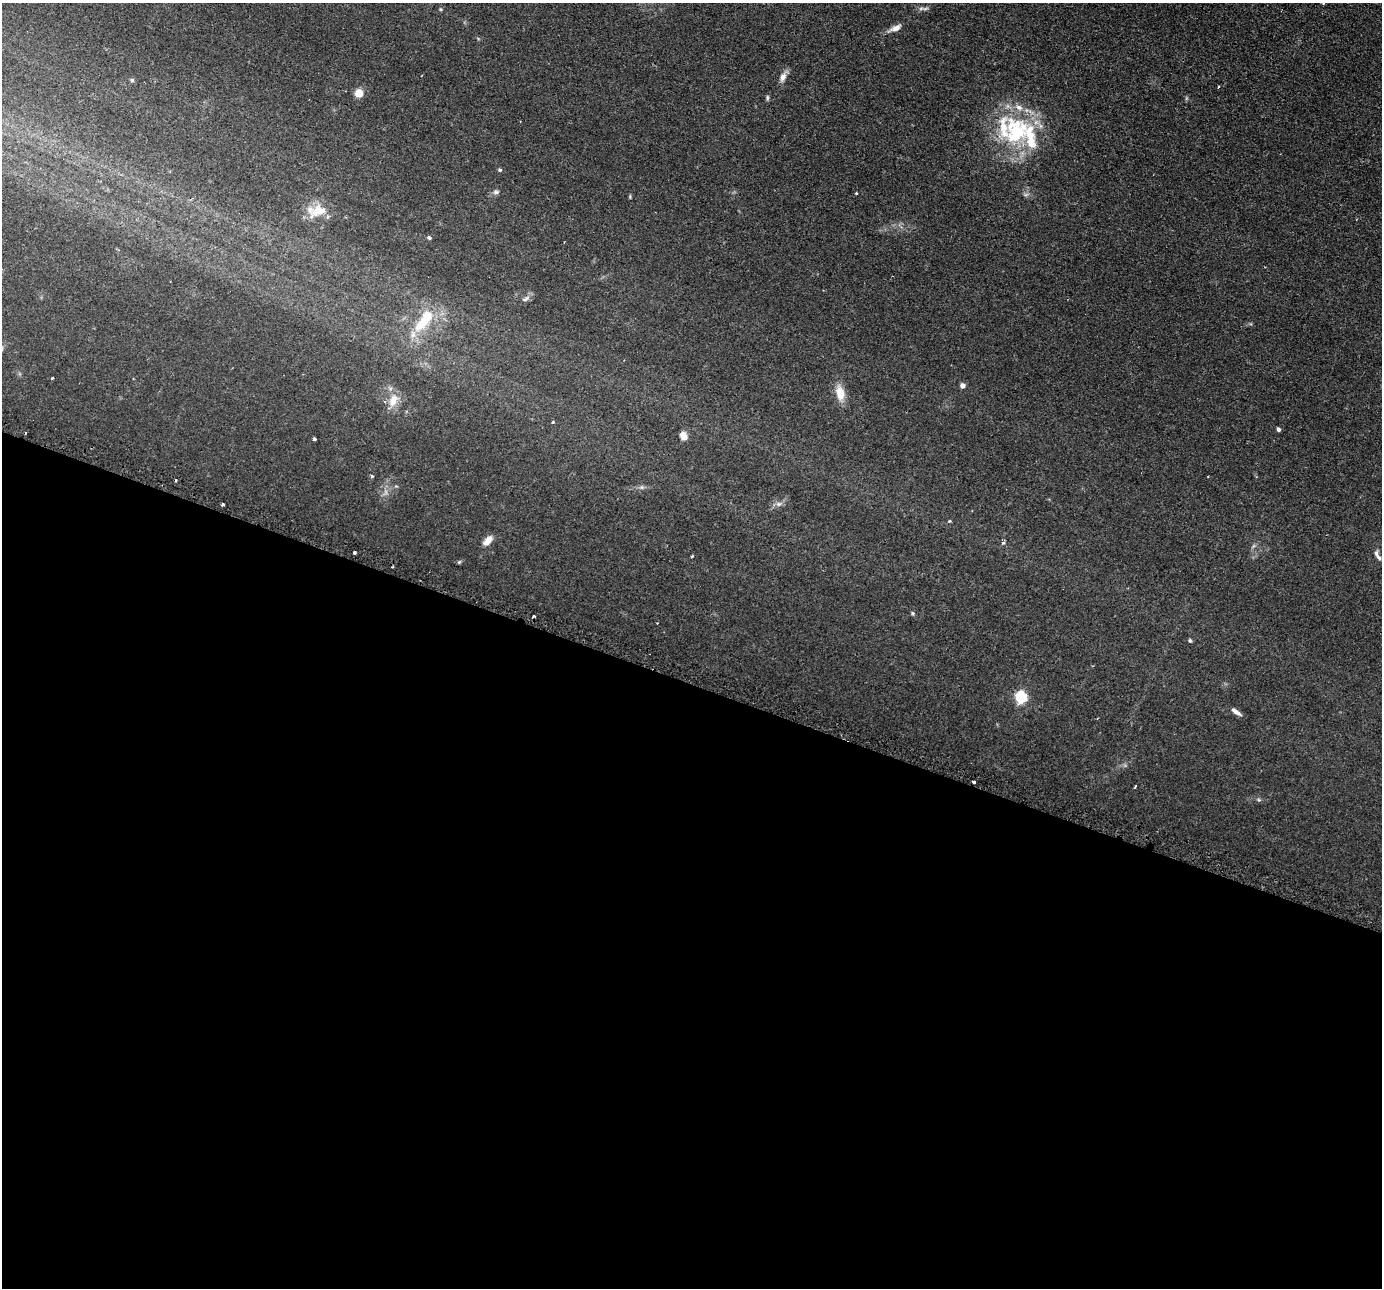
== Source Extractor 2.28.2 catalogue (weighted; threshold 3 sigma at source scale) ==
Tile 14 of 4 x 4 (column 2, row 4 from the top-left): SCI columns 1410-2789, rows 296-1581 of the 5579 x 5601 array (HDU 1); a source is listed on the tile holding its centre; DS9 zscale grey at full resolution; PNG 1384 x 1290 px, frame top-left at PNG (2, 3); no overlay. Shown black and unused: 47% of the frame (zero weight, under 2 of 3 exposures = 3% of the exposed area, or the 3 px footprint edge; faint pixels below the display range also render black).
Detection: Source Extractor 2.28.2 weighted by HDU 2 'WHT'; one run over the whole footprint, this tile lists its part. Background 0.0305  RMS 0.0054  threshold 0.0242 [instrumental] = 3 sigma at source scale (4.5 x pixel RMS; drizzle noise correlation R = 1.50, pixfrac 1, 0.05/0.05 arcsec/px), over >= 5 px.
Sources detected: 53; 1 too faint to see at this stretch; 6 cosmic-ray / hot-pixel residue — not listed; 5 inside a brighter listed object's ellipse — not listed separately; the other 41 listed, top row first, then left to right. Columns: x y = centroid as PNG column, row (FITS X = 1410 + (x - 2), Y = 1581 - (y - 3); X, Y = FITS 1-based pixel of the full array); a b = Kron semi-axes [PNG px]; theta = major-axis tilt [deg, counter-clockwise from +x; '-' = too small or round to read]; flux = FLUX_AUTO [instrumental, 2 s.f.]
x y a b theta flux
921 8 10 4 6 1.5
895 28 16 7 25 3.6
783 77 15 7 68 3.2
132 80 6 5 - 0.84
1218 87 3 3 - 1
359 93 7 7 - 6.4
767 98 8 4 90 0.86
1016 132 44 41 40 53
500 170 4 4 - 0.78
496 192 9 6 7 1.4
318 211 28 14 24 9.6
429 238 5 4 - 1
526 299 13 6 30 1.9
424 321 39 14 53 19
52 378 3 3 - 2.3
963 386 4 4 - 3.3
840 393 19 10 -80 8
393 400 20 11 66 6.7
553 422 3 3 - 1.2
1279 429 4 4 - 1.4
683 436 11 8 -58 3.6
314 439 3 3 - 0.83
372 476 4 4 - 0.78
1208 477 3 2 - 0.39
642 487 6 5 - 0.99
222 504 3 3 - 1.4
778 504 8 6 -19 1.6
949 521 4 3 - 0.55
487 541 14 8 51 4.2
1003 543 5 4 - 0.9
354 552 3 3 - 3.9
1376 553 8 5 -86 1.4
692 556 3 3 - 2
459 562 6 4 44 0.63
912 613 5 4 - 0.7
1190 640 6 4 -67 0.75
1021 697 6 5 - 67
1236 712 15 5 -34 2.4
974 782 3 3 - 1.9
1135 787 3 2 - 0.84
1259 800 6 4 -42 0.78